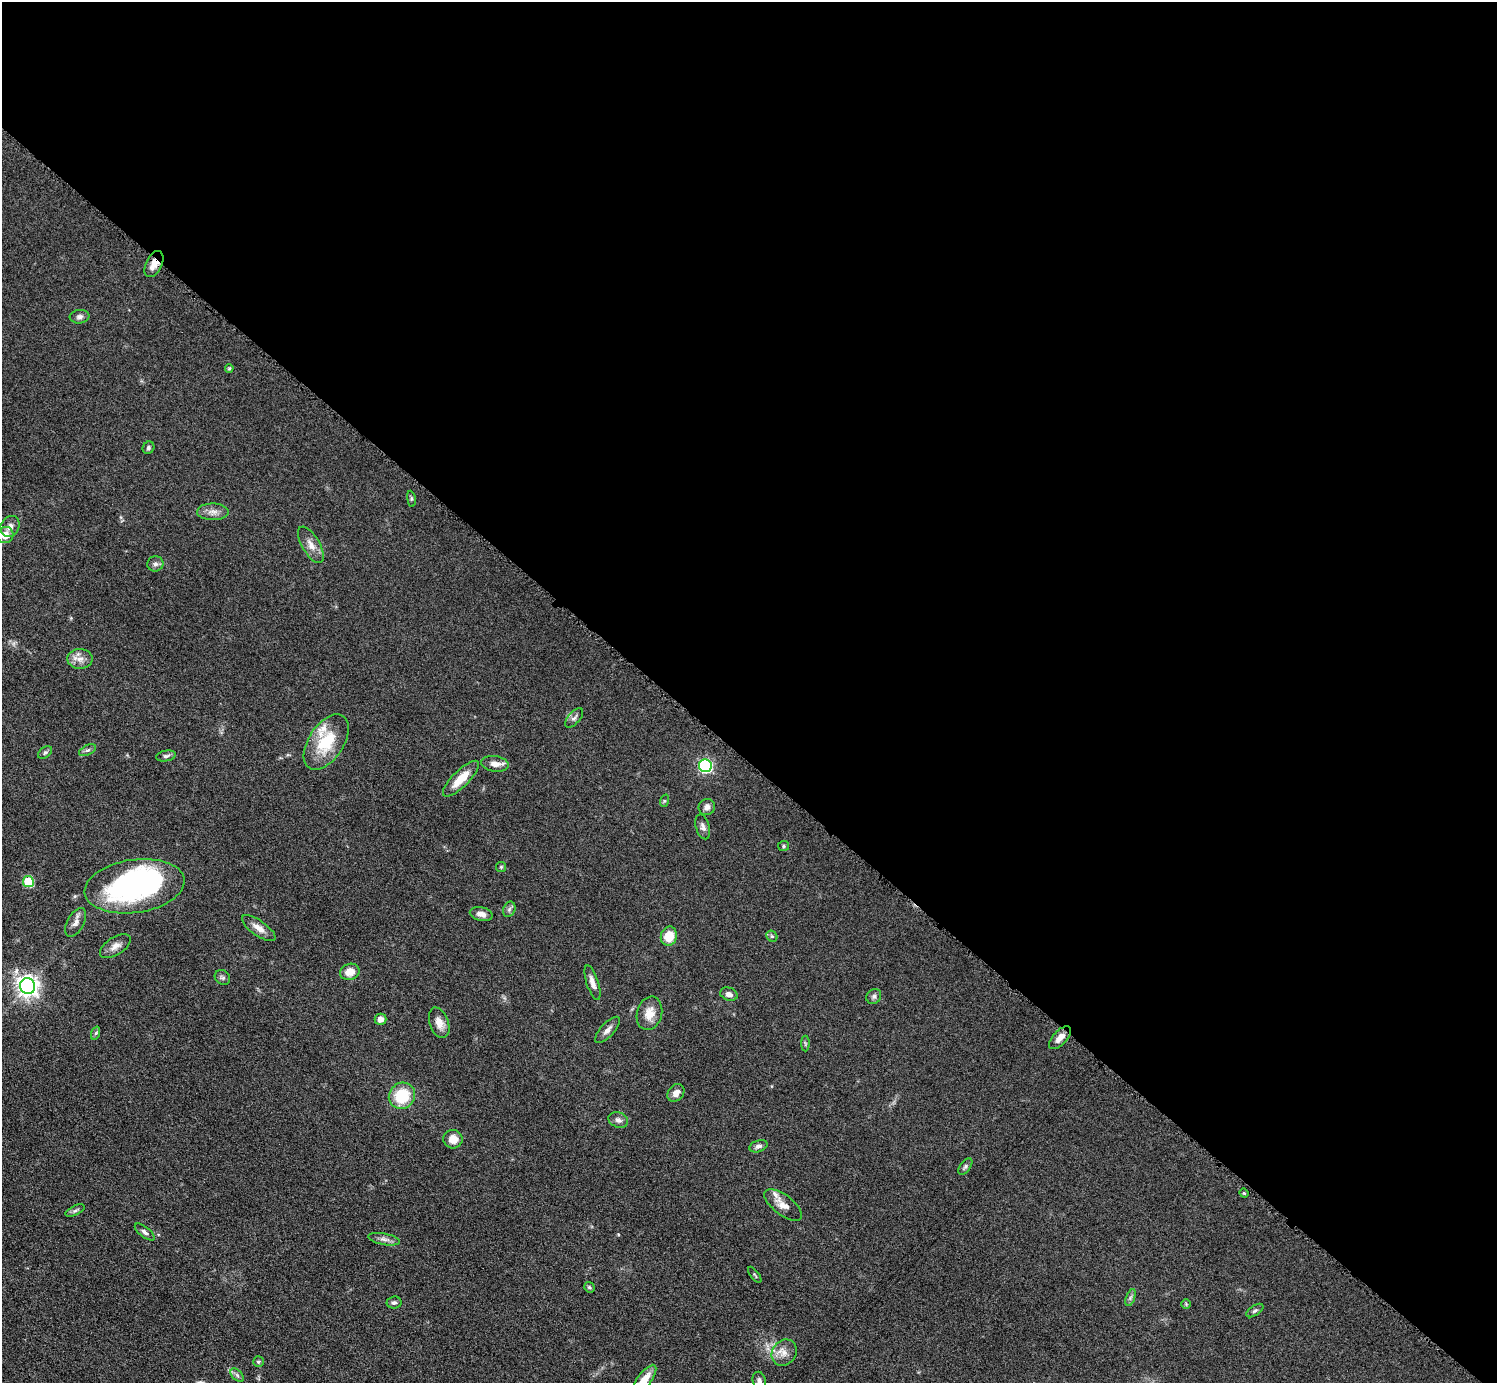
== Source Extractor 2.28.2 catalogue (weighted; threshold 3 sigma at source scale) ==
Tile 3 of 4 x 4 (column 3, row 1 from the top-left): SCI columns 2991-4485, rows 4445-5825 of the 5982 x 5984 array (HDU 1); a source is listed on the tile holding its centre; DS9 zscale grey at full resolution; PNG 1499 x 1385 px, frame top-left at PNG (2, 2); each listed source drawn as its Kron ellipse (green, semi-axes under 4 px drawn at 4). Shown black and unused: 55% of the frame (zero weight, under 6 of 12 exposures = <1% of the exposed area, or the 3 px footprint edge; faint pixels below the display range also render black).
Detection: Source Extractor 2.28.2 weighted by HDU 2 'WHT'; one run over the whole footprint, this tile lists its part. Background 0.0392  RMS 0.0038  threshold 0.0157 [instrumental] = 3 sigma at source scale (4.09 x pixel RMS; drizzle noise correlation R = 1.36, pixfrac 0.8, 0.05/0.05 arcsec/px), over >= 5 px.
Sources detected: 71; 1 inside a brighter object's white glare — neither listed nor drawn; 2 inside a brighter listed object's ellipse — not listed separately; the other 68 listed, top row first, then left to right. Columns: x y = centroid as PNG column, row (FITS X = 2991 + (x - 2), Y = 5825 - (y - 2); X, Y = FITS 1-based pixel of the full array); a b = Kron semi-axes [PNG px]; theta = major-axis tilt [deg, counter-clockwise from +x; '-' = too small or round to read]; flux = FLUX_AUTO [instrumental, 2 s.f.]
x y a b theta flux
154 264 14 8 64 3.7
79 317 10 7 7 1.3
229 368 4 4 - 0.55
148 448 6 5 - 0.76
411 499 8 4 -82 0.63
213 512 16 8 -1 2.4
10 526 11 9 60 1.9
5 535 8 8 - 4
311 545 20 9 -60 3.3
155 564 8 7 - 1.2
80 659 12 10 2 2.9
574 718 12 6 48 1.2
326 742 31 17 56 15
88 750 9 5 26 0.98
45 753 8 5 37 0.74
166 756 10 5 11 0.98
495 764 14 7 -8 2.6
705 766 6 6 - 63
461 779 24 8 45 7
664 801 6 4 72 0.48
707 807 8 7 - 1.8
703 827 13 7 -73 1.5
783 846 5 5 - 0.57
501 867 5 5 - 0.51
28 882 5 5 - 18
135 886 50 26 8 74
509 909 8 6 68 0.91
481 914 11 7 -13 2.2
76 923 16 8 61 2.2
259 928 20 7 -35 3.1
669 936 9 8 - 6.9
772 936 6 5 - 0.63
115 946 17 8 32 2.5
350 972 10 8 20 4.5
222 977 8 7 - 1
592 983 18 6 -72 2.5
28 986 8 7 - 240
729 994 9 6 -20 1.7
874 996 8 7 - 0.99
649 1013 17 12 74 4.9
381 1019 6 5 - 2.3
439 1023 16 9 -70 3.3
607 1030 17 6 48 2.1
96 1033 7 4 71 0.57
1060 1038 14 7 47 3
805 1043 8 4 -90 0.53
676 1093 10 7 51 2.2
402 1096 14 12 40 14
618 1120 10 7 -21 1.6
453 1139 9 9 - 3.8
758 1146 9 5 18 1.2
965 1166 9 5 53 0.89
1244 1193 4 4 - 0.39
783 1205 22 10 -38 3.6
75 1211 10 4 26 0.91
145 1232 12 5 -38 1.3
384 1239 16 5 -11 1.8
755 1275 9 3 -52 0.48
589 1287 5 5 - 0.7
1130 1298 9 4 71 0.85
394 1302 7 6 - 0.96
1186 1304 5 5 - 0.41
1255 1311 9 5 33 0.82
784 1353 14 11 51 3.3
258 1362 5 5 - 0.65
237 1375 8 4 -46 0.91
644 1380 18 7 54 5.4
759 1381 9 6 -76 1.1
Overlapping masked pixels (flux is a lower limit): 1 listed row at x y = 154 264
Isophote crosses this tile's border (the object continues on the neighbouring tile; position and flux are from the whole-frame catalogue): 2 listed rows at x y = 644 1380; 759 1381